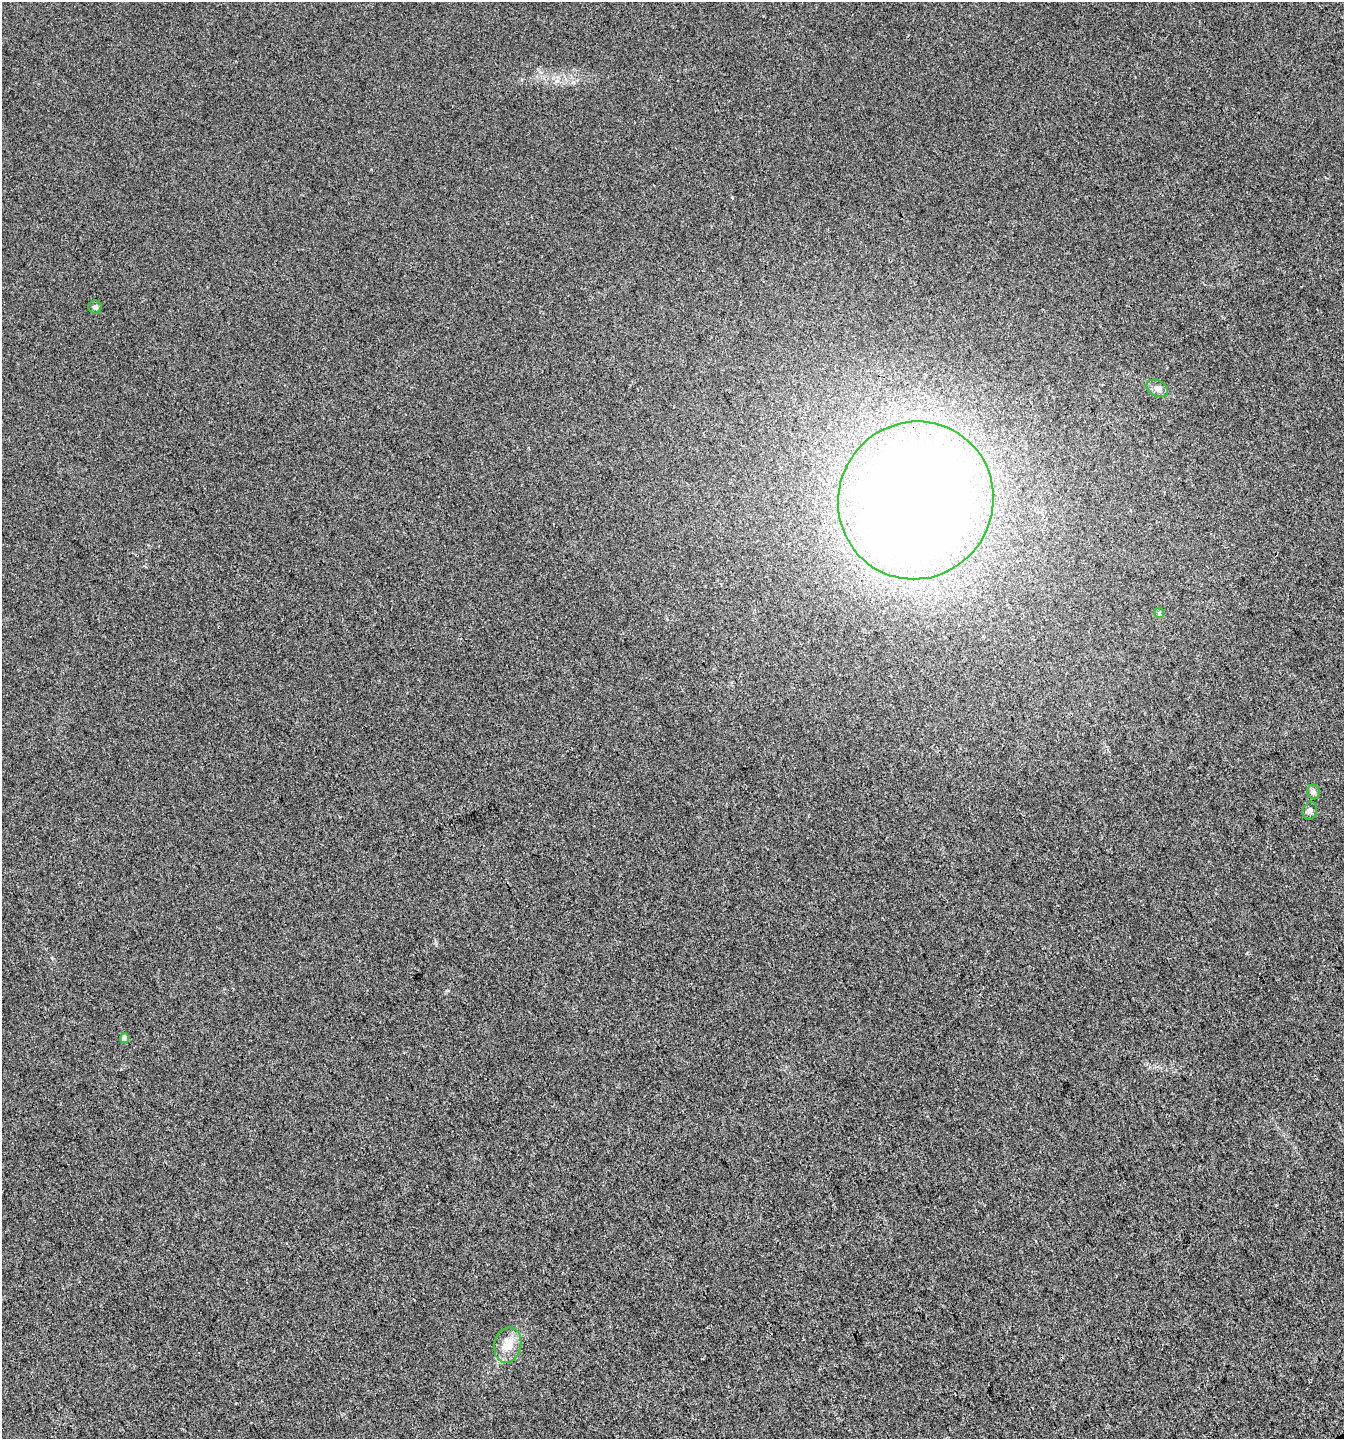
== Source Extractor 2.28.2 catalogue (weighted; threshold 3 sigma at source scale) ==
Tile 6 of 4 x 4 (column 2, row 2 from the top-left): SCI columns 1442-2783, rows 2876-4312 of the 5627 x 5748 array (HDU 1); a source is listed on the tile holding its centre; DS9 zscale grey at full resolution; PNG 1346 x 1441 px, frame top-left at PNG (2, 2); each listed source drawn as its Kron ellipse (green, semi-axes under 4 px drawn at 4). Shown black and unused: <1% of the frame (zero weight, under 3 of 4 exposures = <1% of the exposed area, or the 3 px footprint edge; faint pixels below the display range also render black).
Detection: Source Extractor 2.28.2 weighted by HDU 2 'WHT'; one run over the whole footprint, this tile lists its part. Background 0.00553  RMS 0.0034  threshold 0.0153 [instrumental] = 3 sigma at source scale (4.5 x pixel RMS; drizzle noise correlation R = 1.50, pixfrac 1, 0.0396/0.0396 arcsec/px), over >= 5 px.
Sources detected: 8; all 8 listed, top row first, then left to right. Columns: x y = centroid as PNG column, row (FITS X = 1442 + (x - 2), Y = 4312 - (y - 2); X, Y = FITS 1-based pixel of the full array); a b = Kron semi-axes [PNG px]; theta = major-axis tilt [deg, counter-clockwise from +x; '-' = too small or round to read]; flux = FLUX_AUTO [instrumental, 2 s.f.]
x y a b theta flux
95 307 6 6 - 0.96
1157 388 11 8 -25 1.7
916 500 79 77 62 600
1159 613 5 5 - 0.52
1313 792 7 6 - 1.1
1310 811 9 7 73 1.3
124 1038 5 4 - 2.7
508 1345 18 13 78 5.4